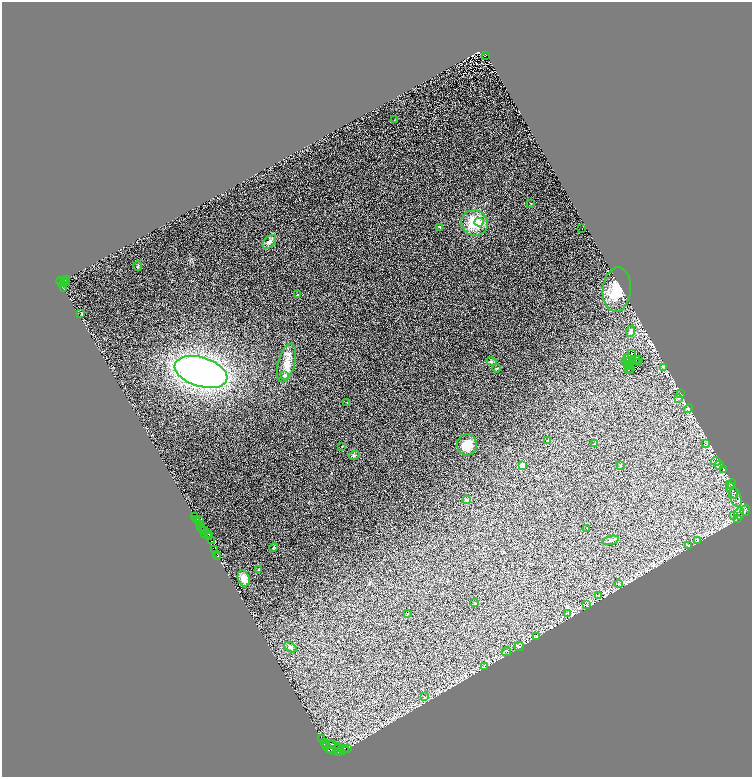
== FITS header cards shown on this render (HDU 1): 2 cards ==
NAXIS1  =                 1500
NAXIS2  =                 1550

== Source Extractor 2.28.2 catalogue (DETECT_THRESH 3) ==
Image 1500 x 1550 px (HDU 1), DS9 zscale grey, zoomed out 1/2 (1 PNG px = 2 x 2 image px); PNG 754 x 779 px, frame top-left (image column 1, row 1550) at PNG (2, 2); each listed source drawn as its Kron ellipse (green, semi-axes under 4 px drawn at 4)
Background 0.594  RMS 0.51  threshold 1.52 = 3 sigma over >= 5 px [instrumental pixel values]
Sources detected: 138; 32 cannot appear on this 1/2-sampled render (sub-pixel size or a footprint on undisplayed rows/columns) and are neither listed nor drawn; the other 106 listed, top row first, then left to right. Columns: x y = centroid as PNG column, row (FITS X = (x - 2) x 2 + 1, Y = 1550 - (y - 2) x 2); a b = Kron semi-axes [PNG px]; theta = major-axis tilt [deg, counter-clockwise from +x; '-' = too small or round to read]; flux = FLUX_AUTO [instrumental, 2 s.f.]
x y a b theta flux
486 55 3 2 - 34
394 120 2 1 - 30
531 203 3 2 - 39
479 222 4 4 - 320
475 223 13 12 - 2600
440 227 4 2 - 150
582 228 2 1 - 200
269 242 8 5 47 340
138 266 5 2 - 88
66 279 3 1 - 120
65 281 2 2 - 490
61 282 5 1 - 71
63 282 3 1 - 260
65 283 3 1 - 300
63 289 3 1 - 310
617 290 22 14 85 2800
297 295 4 3 - 87
81 313 3 2 - 39
631 331 6 3 72 290
631 354 3 1 - 44
627 357 4 1 - 86
638 359 3 1 - 30
636 360 2 1 - 63
627 361 3 1 - 31
629 361 3 1 - 26
491 362 5 3 - 110
625 362 2 2 - 130
639 362 2 1 - 15
287 363 20 8 75 1200
631 364 2 1 - 26
629 365 2 1 - 79
630 367 2 1 - 9.8
663 367 4 2 - 78
496 368 4 2 - 64
630 369 2 1 - 4.2
628 370 2 1 - 52
201 372 27 14 -17 44000
285 376 2 2 - 620
681 394 3 2 - 33
678 398 3 2 - 98
347 403 2 2 - 100
688 409 4 4 - 130
547 441 3 2 - 87
595 443 3 2 - 49
705 443 4 2 - 55
467 445 11 10 - 1500
342 447 2 2 - 43
354 455 6 4 16 180
716 461 5 3 - 140
522 465 2 2 - 2100
719 465 5 2 - 100
620 466 3 2 - 61
723 470 3 2 - 44
732 484 5 2 - 100
732 490 9 3 -62 340
735 497 10 5 -70 500
467 500 4 4 - 180
745 510 6 2 71 110
739 513 6 4 82 300
195 516 2 2 - 2000
734 516 3 2 - 78
737 518 4 3 - 100
197 520 2 2 - 1400
200 520 2 1 - 100
200 524 2 1 - 470
201 527 2 2 - 760
587 529 2 2 - 54
202 530 2 1 - 300
204 530 3 2 - 180
205 534 2 1 - 810
208 534 2 1 - 160
209 536 2 1 - 59
611 540 9 3 14 160
212 541 2 2 - 530
697 541 4 3 - 71
688 545 3 2 - 51
273 548 4 2 - 66
215 550 2 1 - 1200
217 554 2 1 - 1100
218 556 2 2 - 450
258 570 3 3 - 65
244 578 8 5 -69 800
619 584 4 2 - 75
599 595 4 2 - 89
474 603 3 3 - 60
586 605 3 2 - 72
568 613 2 2 - 120
407 614 2 2 - 80
537 637 3 2 - 73
290 647 7 4 -29 180
519 647 5 2 - 69
506 652 5 2 - 95
484 667 3 2 - 44
425 697 3 2 - 56
321 738 2 2 - 180
324 743 4 2 - 2100
325 745 3 1 - 240
331 745 4 2 - 2200
326 747 2 2 - 810
333 748 11 6 -24 9600
338 748 4 2 - 2200
348 748 2 1 - 73
330 749 2 1 - 1500
343 749 6 3 -13 1800
341 751 3 2 - 3400
338 752 2 1 - 2500
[32 sub-pixel or undisplayed-footprint detections neither listed nor drawn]